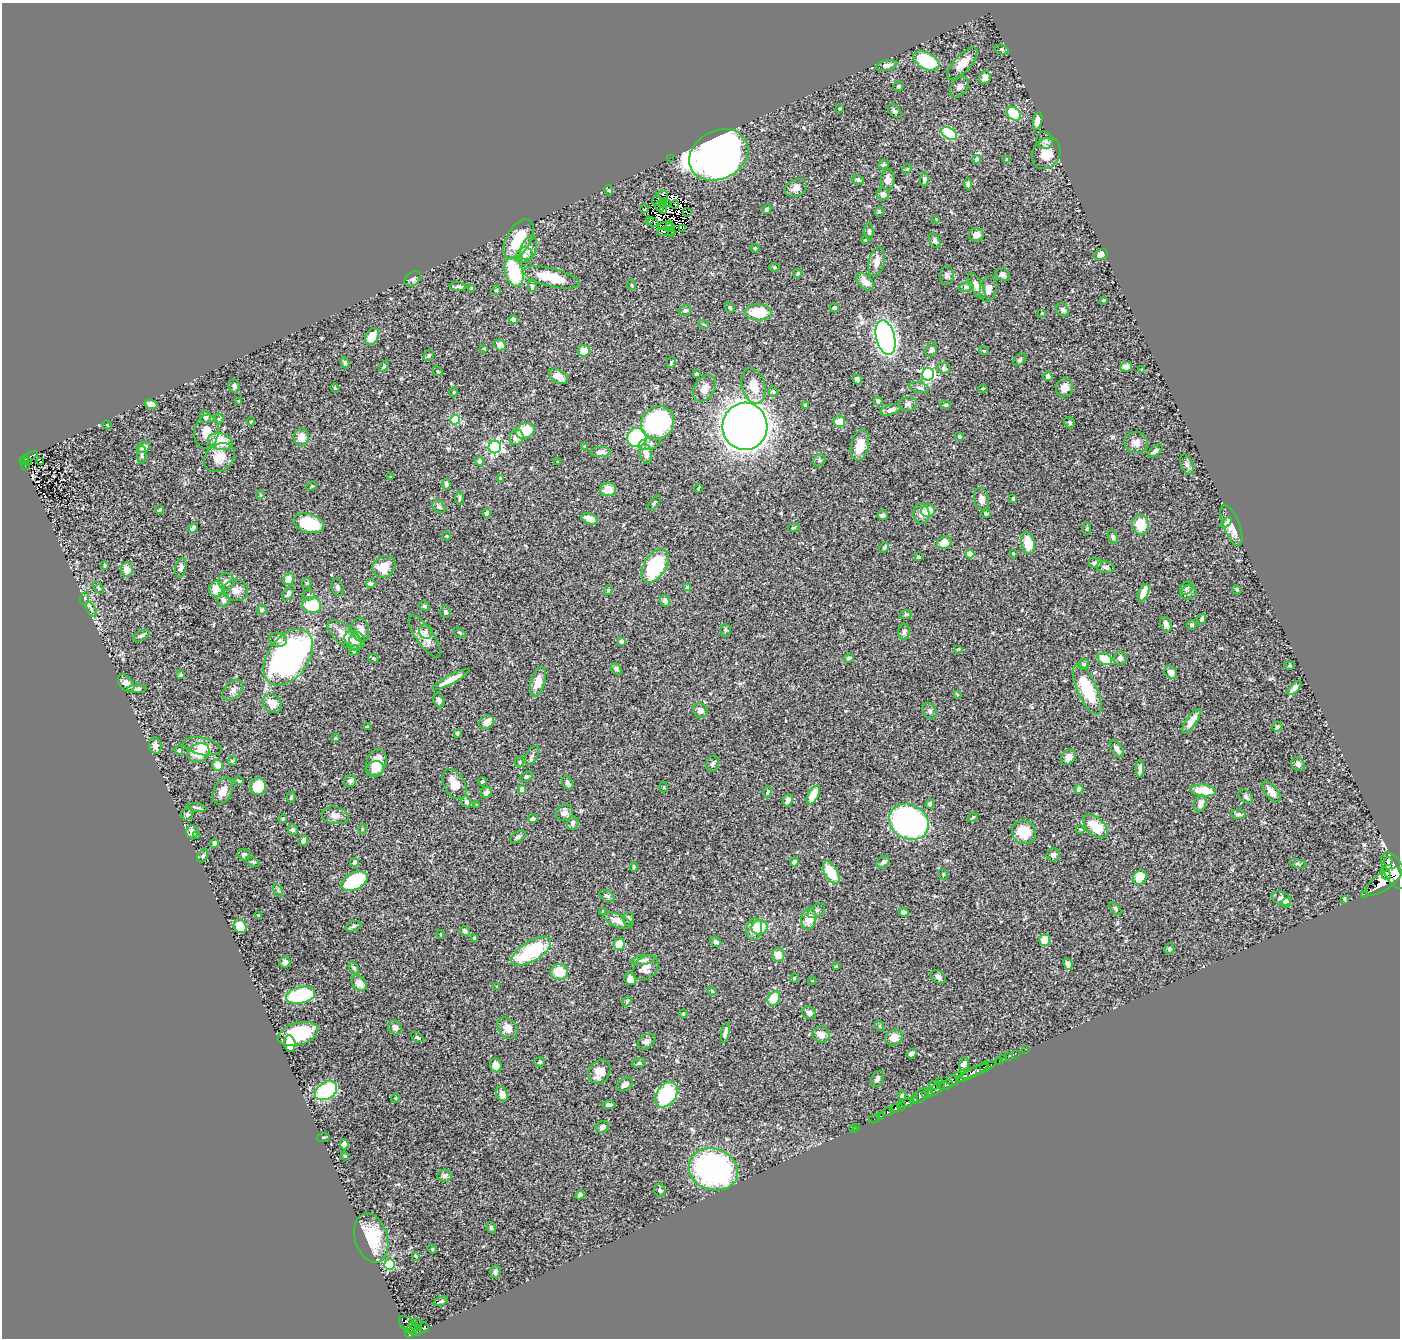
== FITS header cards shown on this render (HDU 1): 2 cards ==
NAXIS1  =                 1398
NAXIS2  =                 1336

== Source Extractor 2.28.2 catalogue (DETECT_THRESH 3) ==
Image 1398 x 1336 px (HDU 1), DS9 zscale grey, 1 PNG px = 1 image px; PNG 1402 x 1340 px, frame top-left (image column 1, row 1336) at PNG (2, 3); each listed source drawn as its Kron ellipse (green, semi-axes under 4 px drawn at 4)
Background 0.468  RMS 0.022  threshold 0.0665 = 3 sigma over >= 5 px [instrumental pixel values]
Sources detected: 461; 4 with non-positive FLUX_AUTO (blend fragments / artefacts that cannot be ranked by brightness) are neither listed nor drawn; the other 457 listed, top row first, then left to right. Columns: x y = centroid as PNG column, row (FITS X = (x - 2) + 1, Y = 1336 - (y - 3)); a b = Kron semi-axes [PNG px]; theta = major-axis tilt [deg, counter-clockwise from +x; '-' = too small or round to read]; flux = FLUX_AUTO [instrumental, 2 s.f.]
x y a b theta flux
1002 50 7 4 -18 2.2
926 61 14 8 -29 90
962 63 20 8 48 19
887 66 11 5 12 7.6
985 77 6 5 - 7.4
899 87 5 4 - 2.9
959 87 11 8 53 6.1
840 109 3 2 - 1.2
895 111 8 5 -45 3.8
1014 114 8 5 -47 87
1038 121 9 4 77 14
949 133 8 5 -32 62
1045 140 9 8 - 5.9
1046 154 16 13 57 26
719 155 31 24 28 1300
670 158 2 2 - 12
976 159 4 4 - 6.8
1006 160 4 3 - 2.4
884 164 5 4 - 2.4
907 169 5 4 - 1.5
924 179 7 4 86 3.4
858 180 6 4 -12 2.5
888 180 10 7 87 10
968 184 5 4 - 2.5
796 188 12 8 23 9.7
609 190 5 3 - 1.5
883 194 6 5 - 8.5
663 195 5 3 - 620
656 200 5 2 - 0.82
667 203 2 2 - 2.8
663 204 2 2 - 1.4
675 204 4 2 - 1.5
659 206 5 2 - 2
645 209 4 2 - 1.5
767 209 5 4 - 3.9
664 211 4 3 - 1.4
687 212 4 3 - 0.63
879 212 5 4 - 1.8
936 219 3 3 - 1.1
649 221 3 2 - 12
653 222 5 3 - 1.2
670 224 4 3 - 1.3
666 226 7 3 7 5.4
670 228 5 3 - 4.4
683 228 3 3 - 3.4
666 232 9 3 1 3.9
869 232 8 4 -85 3.4
671 233 3 2 - 2
976 235 7 6 - 8
519 239 22 12 60 52
865 240 4 3 - 1.4
935 241 8 5 -63 3.6
529 248 12 8 72 9.6
755 248 4 4 - 1.8
525 255 8 8 - 5.8
1101 255 7 5 26 14
877 262 15 8 77 12
774 267 5 4 - 2
514 272 15 9 -74 88
798 273 4 4 - 2.5
1003 275 8 6 -38 7.2
947 276 9 7 85 4.3
551 277 29 9 -14 49
413 279 9 6 37 4.2
865 282 10 6 -46 15
632 285 5 3 - 1.2
458 286 8 3 -4 3.2
532 286 5 4 - 2.2
977 286 14 6 -59 14
966 287 7 5 11 3.4
472 288 4 3 - 3.5
988 289 13 8 78 9.3
496 290 5 4 - 1.7
1103 300 3 3 - 1.6
730 307 5 4 - 2.2
834 308 4 4 - 6.5
685 310 6 5 - 2.9
1063 310 7 5 -49 3.9
758 312 13 8 -3 48
1042 313 3 3 - 1.2
513 320 5 4 - 3.7
704 325 5 3 - 1.3
372 337 9 6 62 18
886 338 17 9 -76 780
500 345 6 5 - 14
484 349 3 2 - 1.2
931 350 7 6 - 4.7
584 351 6 5 - 19
984 351 5 3 - 1.2
429 355 6 4 57 2.3
1020 360 8 5 44 2.9
345 363 5 3 - 2.6
671 363 6 4 75 2.2
384 366 6 4 54 2
1126 367 6 4 9 11
944 368 6 6 - 5.5
1142 369 3 3 - 1.2
438 371 5 4 - 1.8
696 374 4 3 - 1.9
928 374 6 6 - 210
558 376 10 6 -33 12
1048 376 5 4 - 6
857 379 5 4 - 4.6
234 386 7 5 -59 3.6
754 386 18 11 -75 31
335 388 5 4 - 1.3
704 388 14 10 56 14
919 388 10 5 -13 3.8
983 388 4 3 - 1.3
1064 388 9 8 - 13
773 391 5 4 - 1.9
454 392 5 3 - 1.5
878 401 4 4 - 4.6
239 402 4 3 - 1.7
151 404 6 4 -19 8.5
908 404 8 7 - 4.9
805 405 4 3 - 2.4
946 405 5 4 - 2.1
891 410 10 5 18 6.3
205 417 6 5 - 5
219 419 5 5 - 2
455 420 5 4 - 75
251 421 4 3 - 1.2
839 422 6 5 - 23
658 423 17 16 - 200
1070 423 6 5 - 3.1
107 425 5 3 - 1.1
745 426 23 22 - 2100
525 431 9 7 24 43
206 432 17 12 81 19
301 437 8 8 - 15
516 437 8 7 - 12
637 437 10 9 - 160
959 437 4 4 - 1.9
220 441 12 8 -15 36
1136 443 12 10 -13 12
649 444 11 5 13 5.2
860 445 15 9 77 25
584 446 2 2 - 0.98
144 447 6 5 - 7.3
495 447 6 6 - 280
1155 451 8 4 40 4.6
601 452 10 5 2 8.1
646 454 10 6 -79 11
142 455 9 4 89 3
29 457 9 3 30 90
219 458 16 13 38 19
24 460 5 3 - 78
819 460 6 5 - 3
480 461 4 4 - 7.2
28 462 4 2 - 10
40 462 3 2 - 2.2
557 462 3 2 - 1.7
25 465 3 3 - 23
1187 465 10 5 -69 5.2
391 477 3 3 - 1.2
500 479 3 2 - 1.8
446 484 5 4 - 4.1
311 486 5 4 - 1.8
698 488 4 2 - 1.3
608 489 8 6 5 17
260 495 4 3 - 1.3
459 498 7 3 89 1.9
981 499 11 7 -75 7.6
1013 499 4 4 - 5.4
654 503 9 3 50 2
439 507 7 5 -40 4.4
160 510 4 2 - 1.9
928 511 7 6 - 21
487 513 4 4 - 6.4
921 514 10 8 -84 10
986 514 5 4 - 2.8
883 515 5 5 - 5.2
590 519 9 5 -21 12
309 523 16 9 -16 72
1226 523 6 4 38 3.4
1141 525 10 8 -78 32
1232 525 22 8 -69 20
193 528 5 3 - 4.3
794 528 6 3 19 1.7
1087 529 6 3 90 1.8
447 536 4 3 - 1
1113 537 7 4 -66 2.8
944 543 7 6 - 13
1028 543 11 6 -76 39
884 548 5 3 - 2.2
970 554 4 4 - 35
1013 554 4 3 - 1.2
918 557 3 3 - 2.2
1095 563 7 5 0 5.4
105 565 3 2 - 1.6
655 566 18 11 58 99
384 567 12 10 28 27
1106 567 9 5 -9 4.4
181 568 10 5 78 4.5
127 570 7 6 - 14
289 579 6 5 - 22
226 582 8 8 - 9.2
307 583 5 4 - 1.7
371 584 4 4 - 4.6
338 587 9 5 -75 3.6
99 588 6 4 -51 2
687 588 4 4 - 12
1187 588 7 5 54 2.5
216 589 8 7 - 25
236 590 12 10 -14 10
608 590 5 4 - 2
1237 590 5 3 - 1.4
1188 592 8 7 - 4.4
288 593 8 5 56 3.7
1144 593 9 5 67 23
308 595 6 5 - 2.8
85 598 6 4 71 2.1
223 600 7 6 - 5.3
665 601 6 5 - 5.5
312 605 9 8 - 62
424 606 5 4 - 2.4
91 609 8 4 -59 2.9
262 610 4 4 - 2.2
446 612 6 5 - 3.2
906 614 6 4 18 1.9
1202 619 5 4 - 2.8
1166 624 8 5 -69 11
1191 625 5 4 - 2.9
360 630 12 8 -77 12
725 630 6 5 - 2.8
426 632 7 6 - 4.9
904 632 8 6 84 4
460 633 7 3 -36 1.8
345 635 21 9 -38 23
141 636 9 4 29 3.8
425 636 25 8 -55 17
278 640 9 6 -16 5.1
353 641 10 7 -54 6.2
357 641 9 8 - 5.8
621 641 4 4 - 5
958 649 4 3 - 1.3
354 650 5 4 - 2
288 657 31 20 54 510
373 658 5 4 - 1.8
849 658 5 4 - 2.5
1120 658 6 6 - 4.9
1105 659 8 5 -30 47
1083 664 5 5 - 2.3
1290 665 5 4 - 2
616 669 7 4 -54 3.8
1171 672 7 5 -50 6.8
181 675 3 3 - 2.4
451 680 21 4 28 16
538 682 15 7 74 18
126 683 10 6 -48 8.7
1294 688 9 4 47 9.3
137 689 9 4 2 4
1087 689 27 10 -66 62
233 690 12 8 45 7.3
957 695 4 3 - 1.3
439 700 7 5 -68 4.8
272 704 10 8 -46 15
700 711 8 6 -42 6.2
930 711 8 6 -50 3.9
1191 721 14 5 56 15
487 722 8 6 33 12
367 727 3 2 - 1.2
1277 727 5 4 - 2.2
457 733 4 3 - 2.4
335 738 3 3 - 1.7
155 746 8 6 -75 7.2
202 746 19 8 -11 22
1117 749 10 5 -58 6.8
179 750 4 3 - 1.8
199 753 11 9 25 27
532 755 11 5 58 3.7
1068 757 8 6 48 10
232 761 5 4 - 1.8
519 762 5 5 - 2.3
376 763 14 10 72 27
712 764 8 6 69 4.3
1298 764 7 6 - 5.1
218 765 5 5 - 17
1140 768 9 4 90 5.8
375 769 9 7 21 9.1
526 777 7 4 24 3.2
239 781 5 4 - 1.9
350 781 6 6 - 4.2
482 781 4 4 - 2
568 783 7 5 -59 6.3
454 784 16 10 -61 21
258 786 9 8 - 41
664 787 5 3 - 1.1
522 789 4 4 - 13
1079 789 4 4 - 7.7
1203 790 13 6 -5 38
223 791 14 9 64 13
768 792 6 4 76 2.8
1271 792 12 6 -50 14
486 793 6 5 - 7
813 795 10 5 63 31
291 797 6 3 76 2.5
1246 797 8 5 -47 4.2
788 800 6 4 66 8.9
466 802 6 5 - 3.6
477 804 4 2 - 1.1
930 804 4 4 - 6.6
1200 804 9 6 73 7.5
196 807 10 3 -8 2.6
564 813 9 8 - 7.7
187 814 6 5 - 2.7
1239 814 7 4 -11 3.2
335 815 13 8 -11 9.5
973 817 5 3 - 1.5
283 819 4 3 - 1.6
533 819 5 4 - 3.5
909 822 20 17 -31 420
572 823 7 6 - 5
1096 827 15 8 -41 36
362 829 5 3 - 1.2
1080 829 4 3 - 1.6
293 830 5 5 - 3.1
192 832 7 6 - 8.5
1024 832 12 11 - 37
196 835 3 3 - 1.9
518 837 8 5 32 3.7
303 841 5 4 - 5.5
214 843 5 4 - 3.9
244 855 6 6 - 4.8
1053 855 7 6 - 5.6
203 856 7 5 54 3
1388 861 4 3 - 320
253 862 7 4 -26 2.1
355 862 4 4 - 7.5
794 862 4 4 - 3.4
883 862 7 5 39 3.7
1298 864 9 4 -12 2.7
634 867 5 3 - 1.7
1394 871 20 9 -63 4000
831 873 12 6 -60 45
943 874 5 3 - 1.4
1386 874 6 4 -70 970
1140 877 7 6 - 36
355 881 14 8 28 96
1383 882 21 8 35 4200
278 890 7 4 -57 2.3
1364 894 2 2 - 30
607 896 8 5 -31 3.4
1282 898 10 6 -21 6.2
1344 899 4 3 - 2.2
1286 903 5 4 - 17
1115 909 8 4 -50 2.3
816 911 10 5 33 4
602 912 4 3 - 1.6
903 912 5 4 - 6
258 915 3 2 - 1.1
629 919 7 5 -87 3.3
809 919 10 7 76 20
617 921 15 6 -22 14
240 926 7 6 - 29
353 926 8 5 21 2.6
760 927 8 7 - 33
754 929 11 8 76 12
465 931 5 4 - 4
440 934 4 3 - 1
474 938 4 3 - 2.1
1045 940 6 5 - 25
716 942 6 5 - 5.6
619 944 6 5 - 29
1169 949 6 5 - 3.5
531 951 22 10 32 97
778 955 7 6 - 15
643 960 12 5 9 4.1
285 962 5 5 - 4.7
1068 964 6 4 -67 5
836 967 3 3 - 1.9
354 968 7 4 -60 2.8
645 968 14 11 42 12
559 972 9 8 - 31
938 977 8 6 -35 5
794 978 4 4 - 1.2
630 979 6 5 - 9.8
812 981 4 3 - 1.1
359 983 8 6 -46 11
497 986 3 2 - 1.1
712 991 4 3 - 1.3
300 995 15 8 13 130
774 999 7 5 57 38
627 1001 5 4 - 2.1
809 1013 7 6 - 6.2
683 1014 4 2 - 1.1
880 1026 5 3 - 1.7
395 1027 7 6 - 6.6
507 1028 12 9 -44 11
725 1033 10 3 79 6.3
298 1034 21 11 17 83
821 1035 8 8 - 10
417 1037 7 4 -29 2.2
894 1038 9 7 27 14
646 1042 10 6 36 4.6
290 1044 8 5 -83 15
1025 1049 3 2 - 18
912 1054 5 4 - 5.1
1015 1054 2 2 - 7.8
1008 1057 2 2 - 11
1003 1059 3 2 - 4.3
999 1061 3 2 - 21
540 1062 5 4 - 2.2
639 1063 7 4 11 2.7
964 1064 7 4 76 6.7
496 1065 7 6 - 8.5
985 1067 6 3 63 230
978 1070 19 3 24 950
600 1072 12 10 56 14
972 1073 17 5 27 980
959 1075 3 3 - 43
877 1079 8 6 64 4.2
952 1081 6 5 - 230
939 1082 2 2 - 7.3
625 1084 9 6 31 8.2
946 1085 7 3 22 340
933 1086 4 3 - 110
936 1089 10 4 36 450
326 1091 12 8 32 120
502 1094 8 5 -62 10
927 1094 5 3 - 340
666 1095 14 9 55 110
902 1096 4 4 - 3.1
921 1096 9 5 43 1100
396 1098 5 3 - 1.2
914 1100 4 3 - 340
907 1103 6 3 7 380
609 1105 6 4 0 5.4
901 1106 4 3 - 140
895 1108 5 4 - 230
888 1112 6 3 16 180
881 1116 3 2 - 68
874 1119 6 3 26 14
602 1127 7 5 27 5.1
857 1127 2 2 - 3.5
853 1128 2 2 - 3.4
323 1137 7 2 9 1.8
344 1144 5 4 - 7.4
345 1156 4 3 - 1.7
713 1169 25 20 -18 330
444 1176 7 6 - 4.6
660 1190 6 5 - 3.8
580 1195 4 4 - 4
491 1227 6 4 -61 2.9
371 1238 25 16 -74 64
432 1249 5 4 - 1.5
416 1256 3 3 - 1.4
390 1264 5 5 - 130
495 1272 6 5 - 3.5
441 1301 8 3 22 2.3
416 1323 5 2 - 53
408 1325 11 6 -40 340
424 1327 5 5 - 260
411 1328 5 4 - 140
415 1330 6 6 - 270
410 1333 5 4 - 400
At the frame edge (FLAGS 8, measured only in part): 1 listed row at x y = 1394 871
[4 non-positive-flux detections neither listed nor drawn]